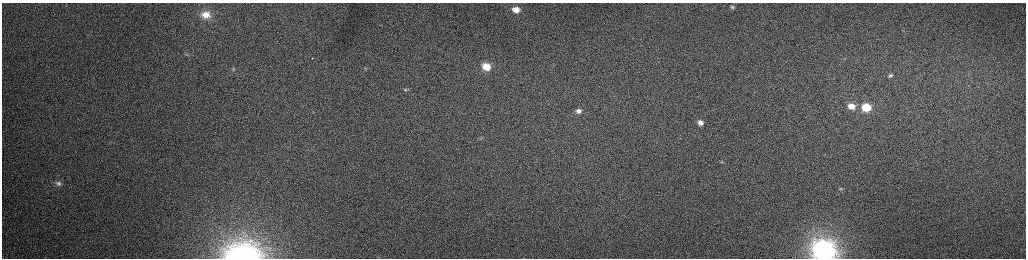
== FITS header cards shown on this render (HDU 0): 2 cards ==
NAXIS1  =                 2048 /fastest changing axis
NAXIS2  =                  512 /next to fastest changing axis

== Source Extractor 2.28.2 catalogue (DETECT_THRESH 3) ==
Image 2048 x 512 px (HDU 0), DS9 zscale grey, zoomed out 1/2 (1 PNG px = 2 x 2 image px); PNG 1028 x 260 px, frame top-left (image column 1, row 511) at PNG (2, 3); no overlay
Background 154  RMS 1.6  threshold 4.81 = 3 sigma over >= 5 px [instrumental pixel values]
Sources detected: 20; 3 cannot appear on this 1/2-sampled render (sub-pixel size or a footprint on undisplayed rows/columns) and are not listed; the other 17 listed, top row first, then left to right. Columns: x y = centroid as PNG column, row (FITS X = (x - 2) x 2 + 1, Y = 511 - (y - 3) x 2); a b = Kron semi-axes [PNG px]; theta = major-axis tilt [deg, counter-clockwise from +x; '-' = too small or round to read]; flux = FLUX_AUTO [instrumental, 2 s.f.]
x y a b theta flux
732 7 6 4 -1 590
516 10 5 4 - 2900
206 15 11 8 1 4100
186 54 7 3 -53 540
486 67 8 7 - 6200
233 68 5 2 - 240
365 68 4 2 - 210
890 75 4 3 - 550
406 89 5 4 - 380
851 106 7 6 - 3300
866 107 7 5 -2 10000
578 111 9 7 -2 2300
700 123 7 6 - 2100
59 183 8 7 - 1300
840 189 6 5 - 670
824 250 10 9 - 180000
242 254 30 16 0 50000
At the frame edge (FLAGS 8, measured only in part): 2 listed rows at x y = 824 250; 242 254
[3 sub-pixel or undisplayed-footprint detections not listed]